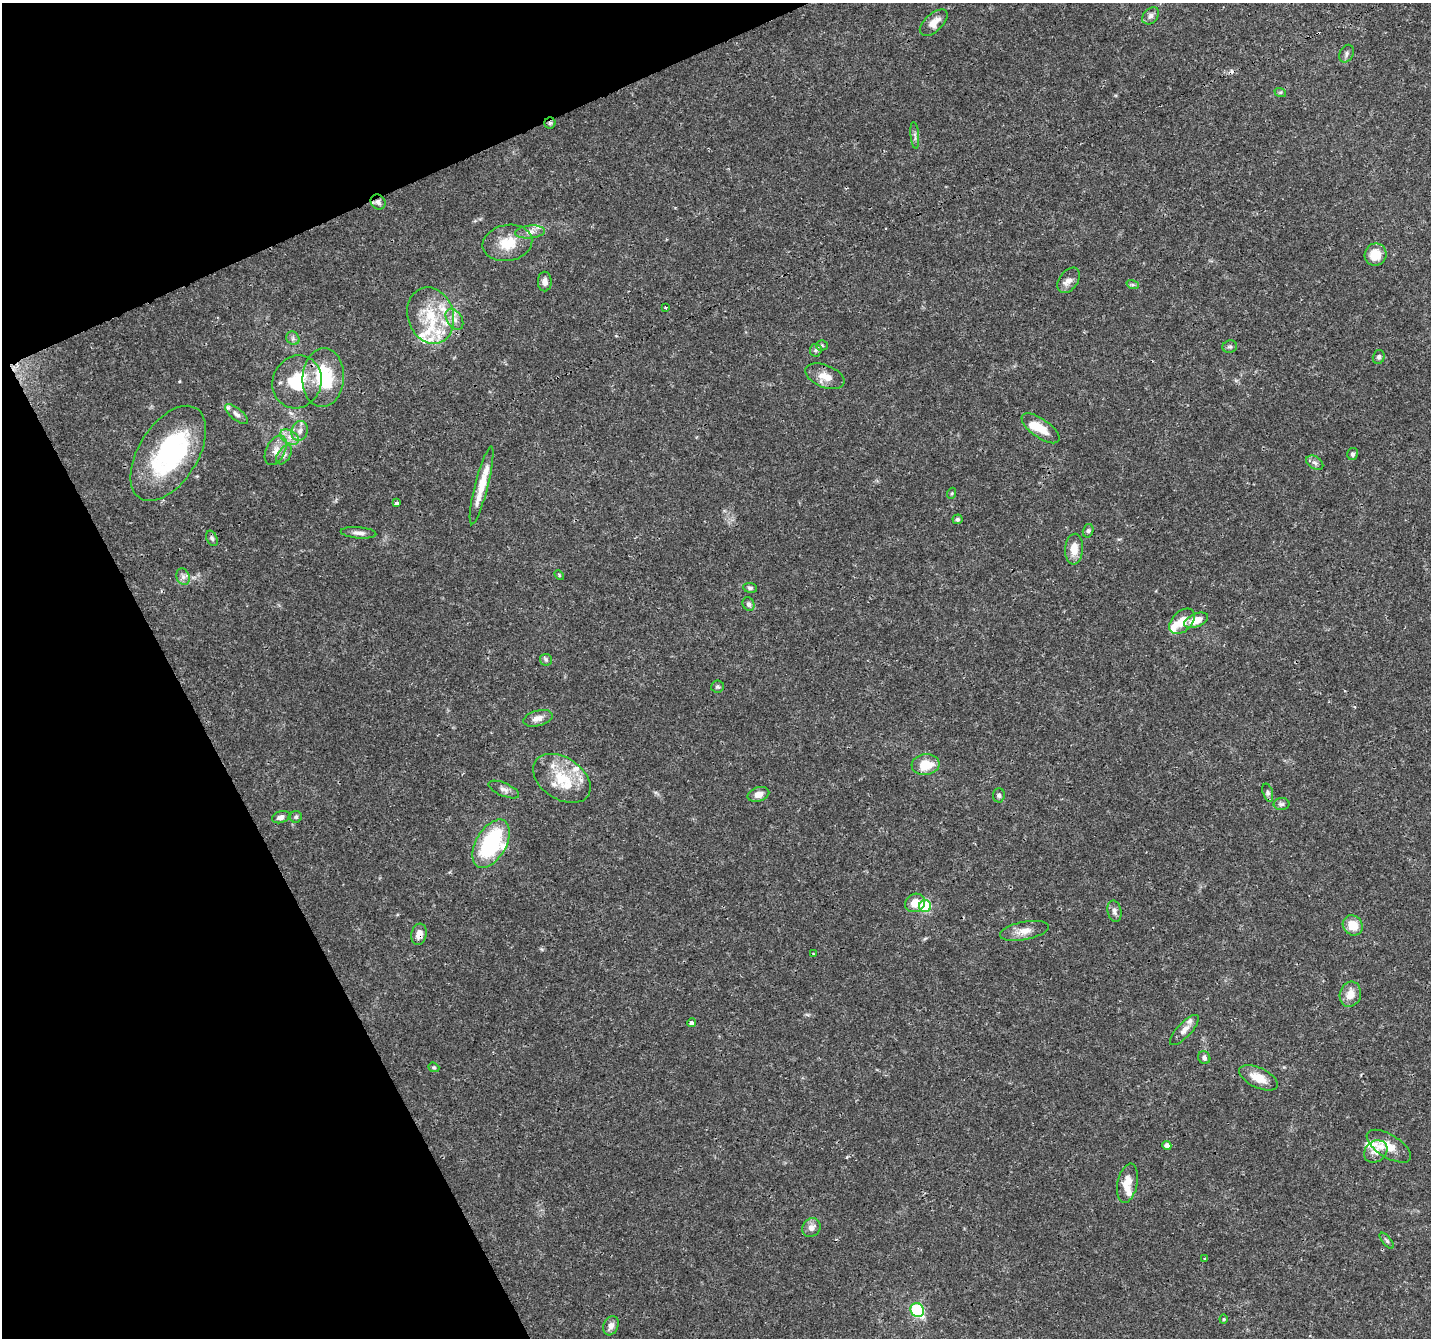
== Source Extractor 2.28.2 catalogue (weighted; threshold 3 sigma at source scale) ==
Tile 5 of 4 x 4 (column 1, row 2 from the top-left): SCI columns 6-1434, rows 2772-4107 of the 5728 x 5603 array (HDU 1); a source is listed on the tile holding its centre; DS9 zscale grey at full resolution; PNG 1433 x 1340 px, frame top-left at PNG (2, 3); each listed source drawn as its Kron ellipse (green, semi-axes under 4 px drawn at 4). Shown black and unused: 21% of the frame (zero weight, under 3 of 4 exposures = <1% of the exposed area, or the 3 px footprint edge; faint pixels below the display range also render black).
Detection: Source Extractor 2.28.2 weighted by HDU 2 'WHT'; one run over the whole footprint, this tile lists its part. Background 0.0255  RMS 0.0019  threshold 0.00867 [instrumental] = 3 sigma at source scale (4.5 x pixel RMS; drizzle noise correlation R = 1.50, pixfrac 1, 0.0396/0.0396 arcsec/px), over >= 5 px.
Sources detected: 107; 3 inside a brighter object's white glare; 2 cosmic-ray / hot-pixel residue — neither listed nor drawn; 19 inside a brighter listed object's ellipse — not listed separately; the other 83 listed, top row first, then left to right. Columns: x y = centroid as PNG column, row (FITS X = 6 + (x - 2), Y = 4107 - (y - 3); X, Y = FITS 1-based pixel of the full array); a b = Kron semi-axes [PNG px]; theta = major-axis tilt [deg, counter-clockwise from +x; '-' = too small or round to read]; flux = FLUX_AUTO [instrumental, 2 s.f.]
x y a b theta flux
1151 16 10 7 48 0.78
934 23 17 9 42 1.9
1346 54 9 6 62 0.6
1280 92 6 4 -17 0.25
550 123 5 5 - 0.31
915 135 13 3 -85 0.54
378 202 8 7 - 0.84
530 232 15 6 6 1.3
507 243 25 18 11 4.9
1376 255 11 11 - 3.1
1069 280 14 9 54 1.2
545 282 10 7 -88 0.89
1133 285 6 4 -18 0.31
665 307 3 3 - 0.57
431 316 28 23 -72 8.4
454 319 12 7 -57 1.2
293 338 7 6 - 0.5
822 345 5 5 - 0.29
1230 347 7 6 - 0.41
816 350 6 6 - 0.44
1379 357 7 6 - 0.45
825 376 20 11 -22 2.5
323 378 29 20 86 11
297 382 27 24 67 8.5
236 414 14 6 -40 0.85
1041 428 22 9 -35 2.9
300 431 10 8 72 1.1
289 437 10 6 -27 1.2
276 450 16 9 64 1.8
168 453 53 29 58 27
1353 454 6 5 - 0.51
284 455 11 6 57 0.73
1315 463 9 6 -31 0.69
482 485 40 6 76 4.1
952 493 5 3 - 0.21
396 503 4 4 - 0.5
958 519 5 5 - 0.4
1088 531 7 5 75 0.38
358 533 18 5 -4 1.1
212 538 8 5 -63 0.47
1074 549 15 9 86 2.4
559 575 5 3 - 0.19
183 577 8 6 -70 0.76
750 588 7 5 -8 0.39
748 604 7 5 -64 0.55
1196 620 13 6 21 2.7
1182 621 15 10 45 2.9
546 660 6 5 - 0.39
718 687 6 6 - 0.35
538 718 15 7 15 1.4
925 765 14 10 6 4.2
562 778 31 21 -33 7.7
504 789 16 6 -23 0.95
1268 792 9 5 -73 0.48
758 794 11 7 17 1.4
999 795 7 6 - 0.46
1282 804 8 6 1 0.46
281 817 9 6 18 0.75
296 817 6 6 - 0.35
491 844 26 15 60 21
915 903 10 9 - 2.3
925 906 6 6 - 15
1114 911 11 7 -77 0.8
1353 925 11 9 -44 3.1
1024 931 25 9 11 2.1
419 934 11 7 76 1.5
813 954 3 3 - 0.18
1350 994 13 10 72 2.2
691 1023 4 4 - 0.4
1184 1030 19 7 47 1.4
1204 1058 7 6 - 0.51
434 1067 6 4 -21 0.28
1258 1078 21 10 -25 3
1167 1146 4 4 - 0.82
1389 1146 25 11 -32 3
1376 1151 12 10 38 1.5
1127 1183 20 10 78 2.8
811 1228 10 8 49 1.1
1387 1241 10 4 -49 0.39
1205 1259 4 3 - 0.21
917 1310 7 6 - 21
1224 1319 4 4 - 0.2
611 1326 10 7 68 1
Overlapping masked pixels (flux is a lower limit): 3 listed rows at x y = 550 123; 378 202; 419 934